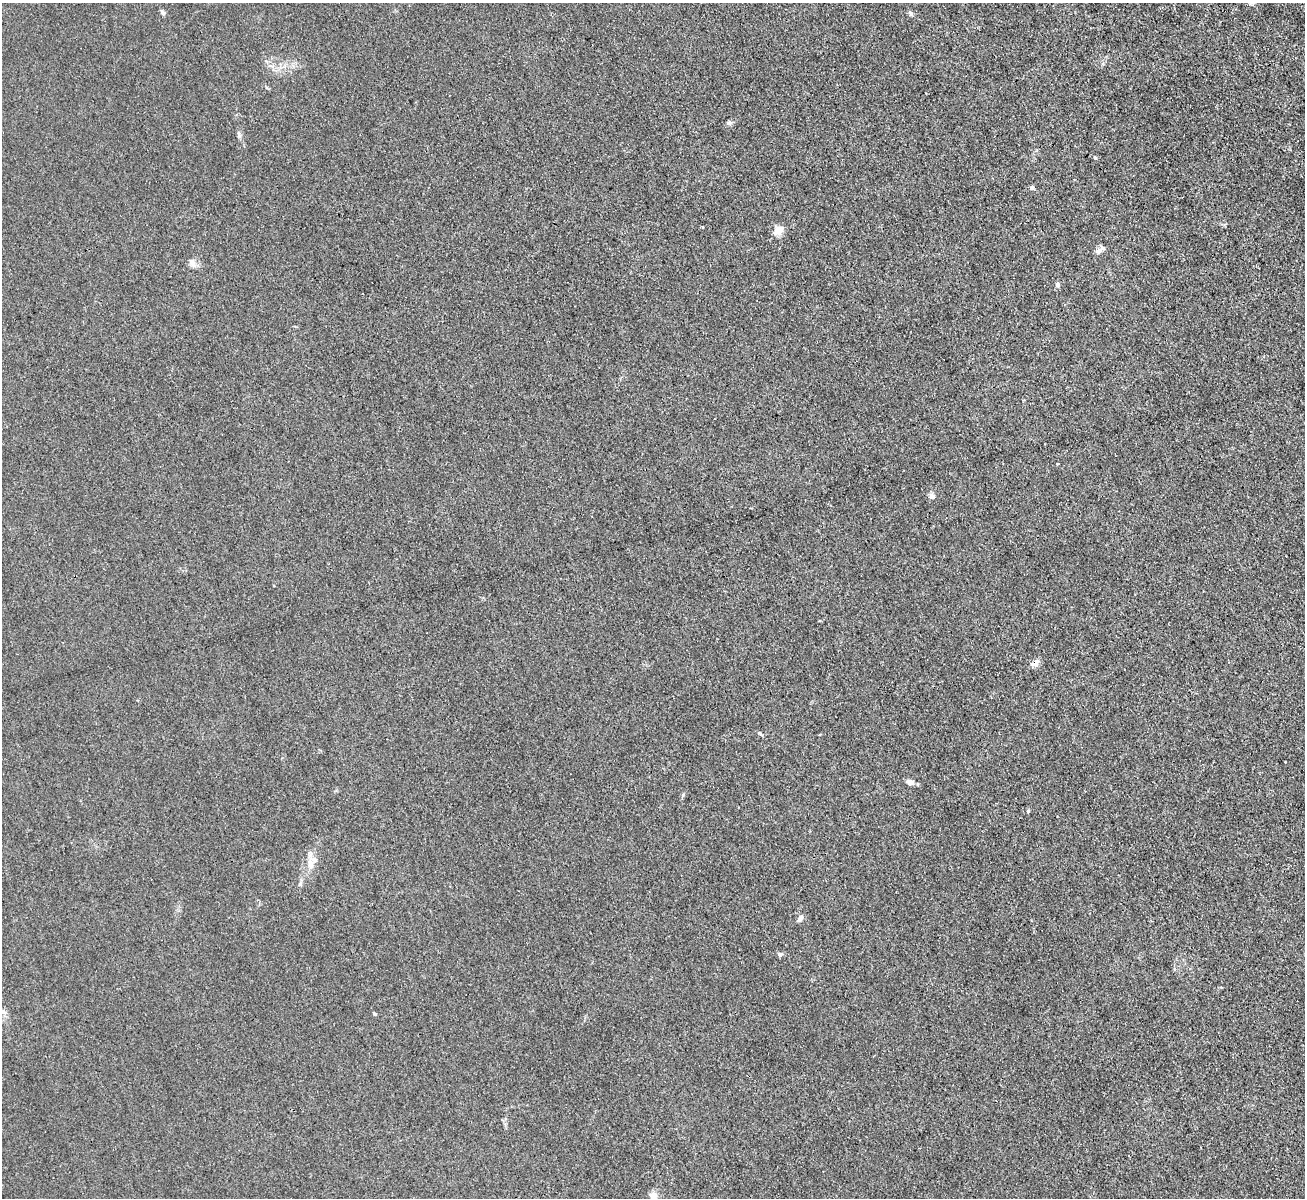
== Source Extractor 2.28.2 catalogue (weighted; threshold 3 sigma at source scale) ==
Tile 10 of 4 x 4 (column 2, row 3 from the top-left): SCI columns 1305-2607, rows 1341-2536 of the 5214 x 5196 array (HDU 1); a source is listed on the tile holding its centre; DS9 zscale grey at full resolution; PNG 1307 x 1200 px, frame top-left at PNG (2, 3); no overlay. Shown black and unused: <1% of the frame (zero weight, under 3 of 4 exposures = <1% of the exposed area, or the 3 px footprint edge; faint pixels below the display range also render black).
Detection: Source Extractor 2.28.2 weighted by HDU 2 'WHT'; one run over the whole footprint, this tile lists its part. Background 0.0411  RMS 0.0057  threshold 0.0255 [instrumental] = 3 sigma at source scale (4.5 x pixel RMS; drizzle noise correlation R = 1.50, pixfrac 1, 0.05/0.05 arcsec/px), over >= 5 px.
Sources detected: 25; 1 inside a brighter listed object's ellipse — not listed separately; the other 24 listed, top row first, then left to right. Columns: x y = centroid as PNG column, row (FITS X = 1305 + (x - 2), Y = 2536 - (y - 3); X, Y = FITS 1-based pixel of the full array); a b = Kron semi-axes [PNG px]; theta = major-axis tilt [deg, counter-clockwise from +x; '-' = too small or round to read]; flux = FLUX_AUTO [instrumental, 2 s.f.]
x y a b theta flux
1252 3 12 4 18 1.3
163 13 8 5 -50 1.3
911 13 8 5 -53 1.2
729 122 8 6 4 1.4
239 134 9 4 -77 1.3
1095 157 6 4 -61 0.91
1032 188 5 5 - 1.5
778 230 13 9 43 5.2
1098 251 10 7 30 2.6
192 263 13 6 -57 2.6
1057 284 7 6 - 1.4
932 496 8 7 - 2.1
1035 663 13 7 28 2.9
760 734 11 3 -45 0.87
910 782 7 6 - 3.2
683 795 6 5 - 0.89
1028 811 5 4 - 0.65
310 865 14 8 -70 4.4
300 884 7 5 47 1.1
800 918 9 6 58 2.1
780 954 7 6 - 1.1
3 1012 15 4 -15 2.4
375 1014 5 4 - 0.7
653 1196 10 7 -67 4.7
Overlapping masked pixels (flux is a lower limit): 1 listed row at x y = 1035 663
Isophote crosses this tile's border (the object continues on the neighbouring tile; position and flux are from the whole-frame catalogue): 3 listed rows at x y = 1252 3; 3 1012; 653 1196